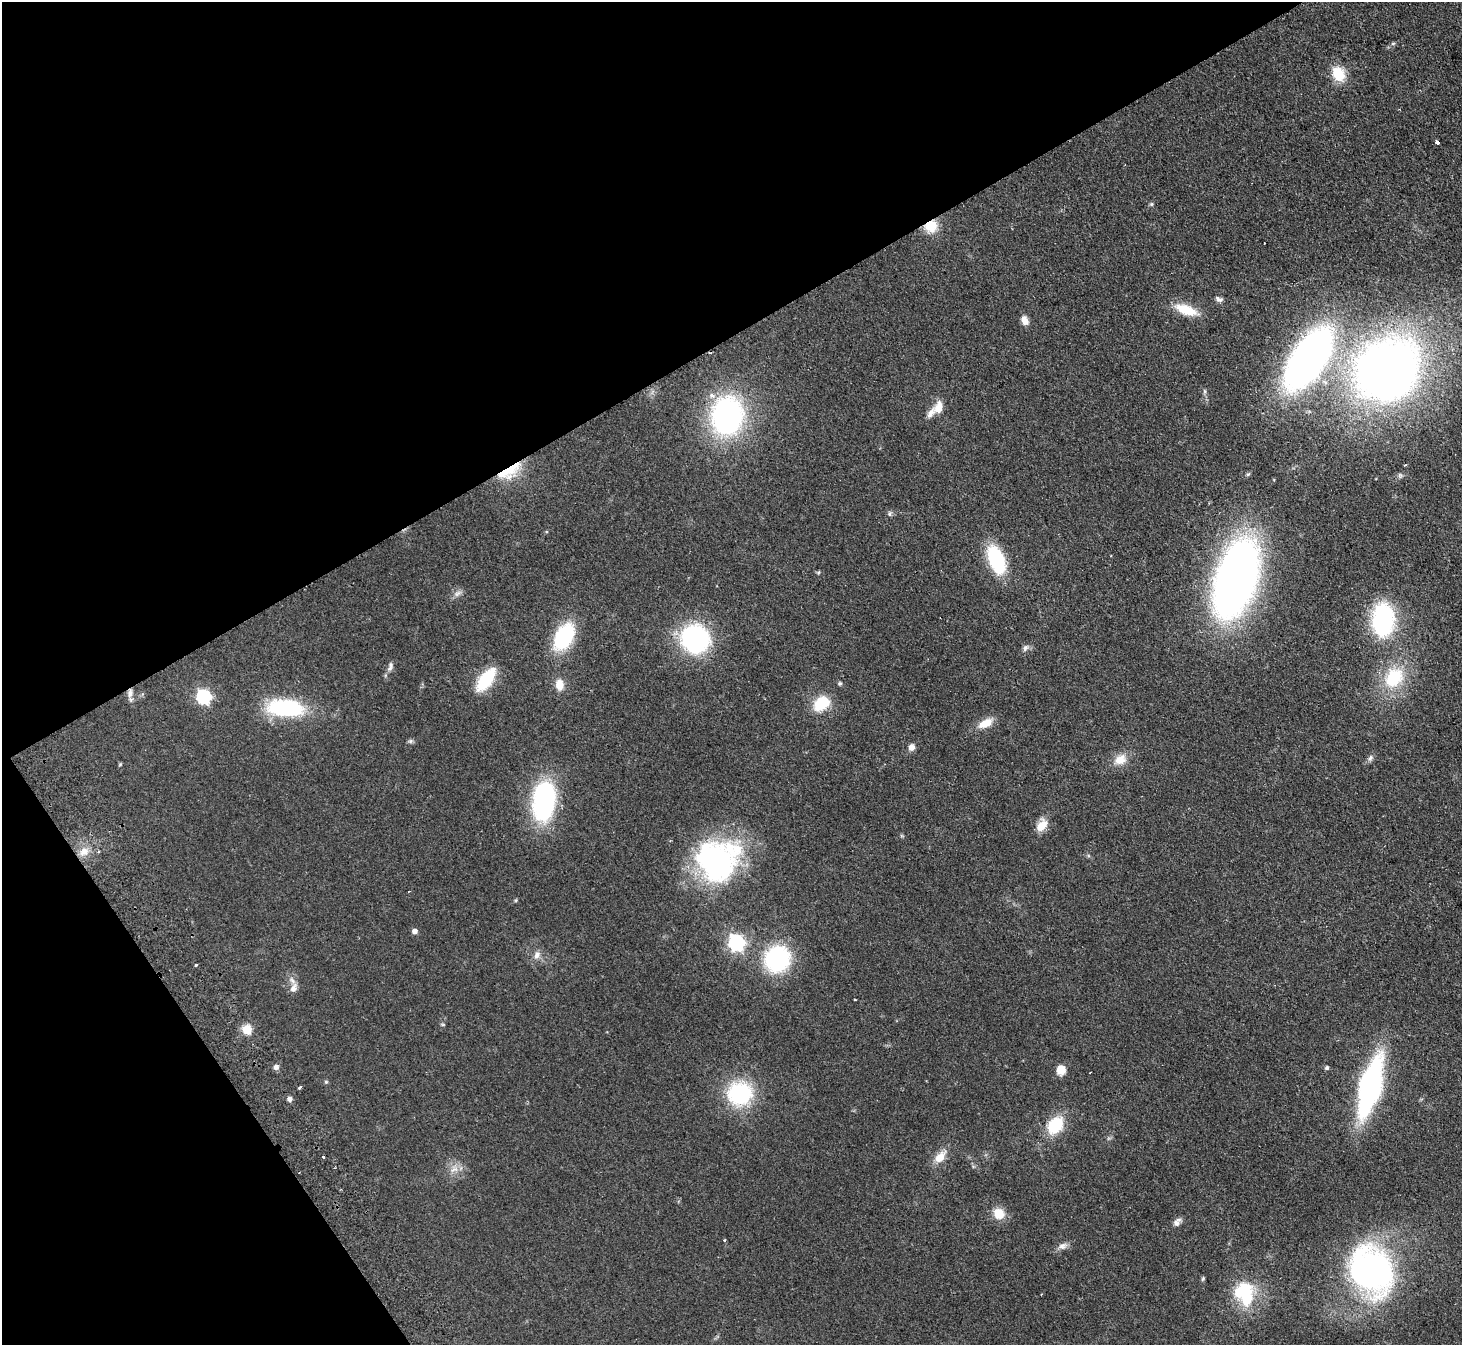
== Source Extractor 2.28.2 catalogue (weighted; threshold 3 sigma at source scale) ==
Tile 5 of 4 x 4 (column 1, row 2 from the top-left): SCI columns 51-1510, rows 3019-4361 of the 5940 x 5898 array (HDU 1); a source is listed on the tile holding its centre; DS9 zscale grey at full resolution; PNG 1464 x 1347 px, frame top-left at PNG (2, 2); no overlay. Shown black and unused: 32% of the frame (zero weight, under 2 of 3 exposures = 3% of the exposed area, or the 3 px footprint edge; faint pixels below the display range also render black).
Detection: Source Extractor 2.28.2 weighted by HDU 2 'WHT'; one run over the whole footprint, this tile lists its part. Background 0.0777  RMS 0.0086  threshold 0.0385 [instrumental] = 3 sigma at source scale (4.5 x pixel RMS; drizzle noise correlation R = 1.50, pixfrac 1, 0.05/0.05 arcsec/px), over >= 5 px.
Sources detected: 79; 1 inside a brighter object's white glare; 3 cosmic-ray / hot-pixel residue — not listed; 2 inside a brighter listed object's ellipse — not listed separately; the other 73 listed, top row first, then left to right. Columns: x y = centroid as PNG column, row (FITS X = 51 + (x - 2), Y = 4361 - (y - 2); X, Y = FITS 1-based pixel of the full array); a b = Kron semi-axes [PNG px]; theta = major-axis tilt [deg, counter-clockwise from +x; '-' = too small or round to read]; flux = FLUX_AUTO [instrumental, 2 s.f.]
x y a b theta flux
1338 74 19 14 -62 19
1437 142 3 3 - 7
1151 204 6 5 - 1.2
931 226 14 13 - 16
1219 299 10 6 -22 2.8
1186 310 26 10 -20 22
1024 320 11 7 -64 5.6
1308 359 66 31 56 380
1388 371 72 64 35 590
1205 391 6 4 -89 1.3
939 407 15 10 77 9
727 416 31 24 83 210
1405 465 4 2 - 0.71
509 471 34 14 32 28
890 513 8 5 83 1.6
996 560 28 14 -69 60
818 572 6 4 53 0.97
1236 579 66 33 73 540
457 593 13 6 33 3.6
1383 620 24 16 90 130
564 636 23 14 60 74
695 639 27 25 -39 120
1025 648 10 6 58 2.8
390 668 11 6 39 3
1394 678 26 20 53 42
486 680 25 11 54 41
840 684 6 5 - 1.2
559 685 14 10 -85 9
130 693 12 7 75 4.8
203 697 7 6 - 150
821 703 21 15 37 23
285 708 34 15 -3 88
985 723 18 9 25 12
410 741 7 5 20 1.7
911 747 8 7 - 4.3
1370 758 10 6 62 2.5
1120 760 18 12 28 11
120 764 5 5 - 0.87
544 801 38 21 83 130
1042 825 17 11 56 10
84 851 14 9 43 8
98 852 3 3 - 1.9
717 860 47 43 23 170
516 900 6 3 72 0.87
415 931 5 5 - 4.4
736 943 7 6 - 250
537 955 11 8 61 4.6
777 959 20 19 - 110
196 965 3 3 - 3.1
293 988 13 8 68 5.7
855 1000 3 2 - 0.65
443 1025 6 3 -19 0.93
247 1029 10 10 - 11
276 1067 6 6 - 3.4
1327 1068 5 5 - 1.4
1061 1070 10 9 - 8.6
1090 1072 3 2 - 0.56
326 1082 5 4 - 1.1
1370 1086 39 14 75 280
300 1087 4 3 - 1.9
740 1094 23 22 - 78
290 1099 6 5 - 2.6
1055 1125 20 15 53 30
323 1157 3 3 - 2
940 1157 18 10 49 11
454 1169 12 8 10 6
999 1213 12 11 - 14
1177 1222 13 8 48 3.8
724 1240 4 3 - 0.61
1063 1246 12 9 13 4.3
1372 1271 48 41 -65 270
1203 1279 7 4 63 1.3
1246 1298 30 15 74 31
Overlapping masked pixels (flux is a lower limit): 3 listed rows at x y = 931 226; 509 471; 130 693
Unlisted compact peaks at least as high as the median listed source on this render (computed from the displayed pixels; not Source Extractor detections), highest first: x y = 1248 474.